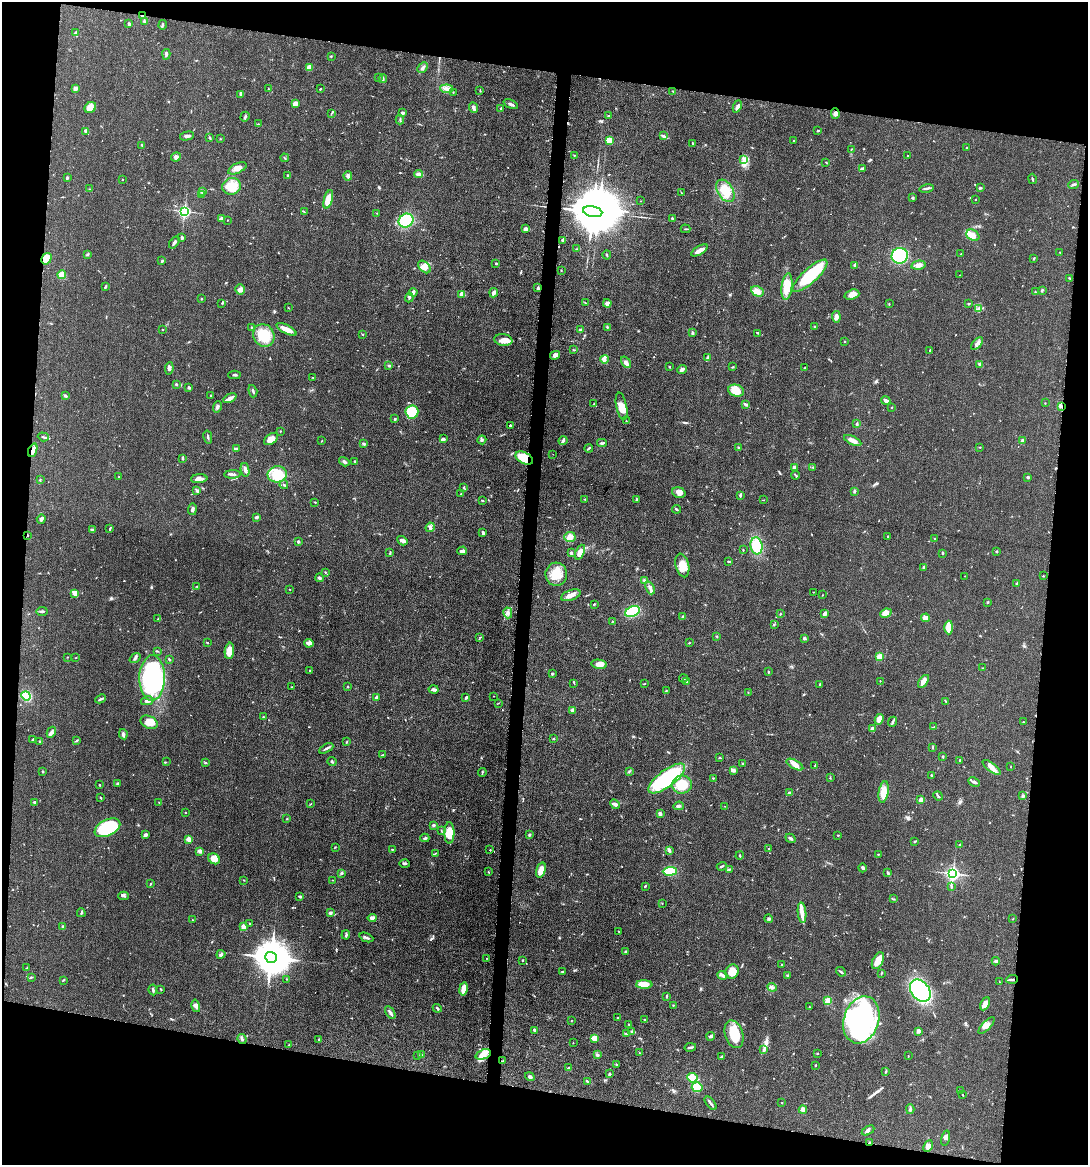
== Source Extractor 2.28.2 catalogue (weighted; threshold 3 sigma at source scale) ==
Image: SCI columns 231-4571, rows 4-4654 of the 4682 x 4655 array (HDU 1 of 3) = the unmasked area's bounding box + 8 px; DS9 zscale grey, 4 x 4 block average (1 PNG px = mean of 4 x 4 image px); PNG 1090 x 1167 px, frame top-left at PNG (2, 2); each listed source drawn as its Kron ellipse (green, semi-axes under 4 px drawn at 4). Shown black and unused: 19% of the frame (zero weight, under 3 of 5 exposures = <1% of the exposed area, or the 3 px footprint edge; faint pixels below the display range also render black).
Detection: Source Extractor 2.28.2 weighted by HDU 2 'WHT'. Background 0.0601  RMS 0.0056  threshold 0.0251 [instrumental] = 3 sigma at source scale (4.5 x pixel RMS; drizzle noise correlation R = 1.50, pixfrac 1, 0.05/0.05 arcsec/px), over >= 5 px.
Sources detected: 701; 5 inside a brighter object's white glare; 6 cosmic-ray / hot-pixel residue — neither listed nor drawn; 11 coinciding with a brighter row at this scale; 39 inside a brighter listed object's ellipse — not listed separately; of the other 640, all 500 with FLUX_AUTO >= 1.34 (the completeness limit of this list) listed and drawn (140 fainter detections not listed), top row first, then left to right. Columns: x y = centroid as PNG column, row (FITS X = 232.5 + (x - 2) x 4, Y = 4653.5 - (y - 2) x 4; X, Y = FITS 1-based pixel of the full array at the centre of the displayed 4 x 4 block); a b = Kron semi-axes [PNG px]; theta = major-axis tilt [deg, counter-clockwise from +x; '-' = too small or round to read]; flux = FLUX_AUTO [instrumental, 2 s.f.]
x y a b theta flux
143 16 4 2 - 3.4
144 21 2 2 - 4.9
129 24 2 2 - 7.4
163 25 5 2 - 4.8
75 33 3 2 - 7.7
166 54 5 2 - 7.1
331 56 2 2 - 2
309 68 3 3 - 22
423 68 6 3 46 6.7
378 77 2 2 - 1.8
383 78 4 2 - 5.2
76 88 4 3 - 6.2
268 89 3 2 - 1.9
320 89 2 2 - 3.1
447 89 6 3 -7 13
480 91 2 2 - 2.2
673 91 2 2 - 2.1
453 92 2 2 - 1.4
241 94 3 2 - 13
295 104 3 3 - 24
511 104 7 2 -24 9.4
737 106 6 3 65 9.9
90 108 6 5 - 18
473 108 5 3 - 7.5
501 109 2 2 - 7.5
402 113 4 3 - 6
331 114 2 2 - 1.7
835 114 5 4 - 10
608 116 2 2 - 2.4
245 117 5 2 - 5.6
400 120 5 2 - 3.7
258 124 3 2 - 2.3
86 131 3 3 - 12
818 131 2 2 - 2
663 135 3 2 - 3.8
187 136 7 3 13 8.8
210 138 3 2 - 2.3
220 139 2 2 - 1.8
609 141 4 3 - 61
793 141 2 2 - 2.8
693 143 3 2 - 2.2
142 145 3 2 - 2.9
967 148 2 2 - 3.5
851 149 2 2 - 1.9
574 155 2 2 - 2
907 155 2 2 - 1.8
176 157 5 4 - 12
285 158 4 2 - 1.9
744 160 2 2 - 1.8
826 162 2 2 - 1.9
237 168 10 5 25 22
862 169 3 3 - 8
419 174 4 2 - 20
288 175 2 2 - 3.7
348 176 5 3 - 6.9
67 178 3 2 - 6.7
123 179 2 2 - 1.6
1032 179 5 2 - 4.1
1073 185 5 2 - 6.2
232 186 9 8 - 57
926 188 7 2 12 7.7
980 188 3 2 - 2.5
89 189 2 2 - 1.4
203 191 2 2 - 2.1
725 191 12 7 -58 53
681 193 3 2 - 2
201 195 2 2 - 1.8
913 198 3 2 - 5.5
328 199 10 4 75 56
976 199 2 2 - 1.4
641 201 2 2 - 1.5
184 211 2 2 - 780
304 212 2 2 - 1.7
593 212 10 5 -12 22000
377 213 2 2 - 1.4
672 218 2 2 - 4.8
222 219 3 3 - 11
227 220 2 2 - 1.9
406 221 7 6 - 140
525 229 4 3 - 9.5
685 229 5 2 - 3.1
973 235 7 5 -33 22
182 238 4 2 - 4
563 241 3 2 - 6.1
174 242 7 2 53 8.2
576 249 2 2 - 1.7
699 250 9 3 30 25
1060 252 2 2 - 2.3
88 254 3 2 - 2.9
961 254 2 2 - 1.5
607 255 4 2 - 2.5
900 256 8 8 - 210
1034 258 2 2 - 2.5
46 259 6 4 58 60
162 261 2 2 - 4.8
496 263 3 2 - 4
855 265 3 3 - 7.2
918 265 7 4 11 17
425 267 7 5 -44 18
561 270 2 2 - 1.6
62 275 4 4 - 34
959 275 2 2 - 1.3
810 276 22 7 42 180
1070 278 3 2 - 3
105 287 4 2 - 3.9
787 287 13 5 82 53
538 288 3 2 - 2.8
240 289 5 5 - 12
1042 290 3 2 - 3.8
757 291 6 5 - 22
413 292 4 2 - 10
1035 292 2 2 - 1.6
494 293 5 3 - 12
462 294 3 3 - 6.7
852 294 7 4 17 20
409 298 5 2 - 3.4
201 299 3 2 - 2
222 303 3 2 - 2.9
585 303 2 2 - 1.7
607 303 4 3 - 7.9
889 304 2 2 - 1.7
968 304 3 2 - 2.7
288 308 2 2 - 2.1
978 309 3 2 - 4.9
836 317 6 3 -85 16
814 326 2 2 - 1.5
607 327 3 2 - 2.3
251 328 3 2 - 2.3
287 329 11 3 -27 28
162 330 2 2 - 1.7
581 330 3 2 - 6.4
693 333 2 2 - 7
758 333 3 2 - 3.9
363 334 2 2 - 1.8
264 335 12 10 -56 73
503 340 9 6 -9 23
845 341 2 2 - 1.8
977 344 7 3 49 13
574 350 3 2 - 2.3
930 350 3 2 - 2.2
555 355 5 3 - 12
708 357 4 2 - 5.2
604 359 4 3 - 7.5
626 362 6 4 -54 12
980 364 4 2 - 5
389 366 2 2 - 4.9
669 367 2 2 - 3.2
733 367 3 2 - 2.5
169 368 6 3 82 9.1
805 368 2 2 - 2.8
682 369 5 3 - 11
234 375 6 2 -1 4.8
313 377 3 2 - 2
176 384 2 2 - 4.6
188 387 3 2 - 2.7
253 391 6 2 -74 5.6
736 391 8 6 -20 46
65 395 3 2 - 3.3
210 396 2 2 - 2.6
230 398 7 2 27 19
886 400 5 3 - 12
1045 403 2 2 - 1.5
594 404 3 2 - 2.2
745 404 4 2 - 6.7
621 406 14 5 -79 36
1061 406 2 2 - 4.3
217 407 6 3 76 6.9
891 407 2 2 - 1.8
412 412 6 6 - 140
395 419 2 2 - 5.3
626 421 2 2 - 1.5
857 424 3 2 - 3.6
510 425 3 2 - 3.5
280 431 2 2 - 2
43 437 5 2 - 4.9
208 437 7 2 -78 5.3
271 439 8 5 35 26
443 439 3 2 - 4.4
482 440 4 3 - 5.2
853 440 9 3 -26 24
1023 440 2 2 - 3.3
322 441 2 2 - 1.6
563 441 4 3 - 8.9
602 443 5 2 - 6
364 444 4 2 - 4.3
739 447 3 2 - 2.8
980 447 2 2 - 1.7
589 448 4 2 - 3.6
236 449 4 2 - 4.3
33 450 7 2 67 29
553 454 2 2 - 1.4
182 458 3 2 - 5.9
524 458 9 5 -30 95
355 461 2 2 - 2.7
344 462 5 3 - 7.3
794 467 3 3 - 7.6
813 467 3 2 - 2.5
245 470 7 3 -80 9.4
232 474 8 2 3 7.9
277 474 10 8 10 84
795 475 4 2 - 3.5
119 477 2 2 - 2.8
1028 477 3 2 - 4.9
40 479 2 2 - 1.9
199 479 8 4 5 13
284 485 4 2 - 3.6
464 487 4 2 - 3.3
197 491 3 2 - 5.1
854 491 3 2 - 6.2
679 493 7 5 -18 19
460 494 2 2 - 1.4
740 495 4 2 - 5.4
585 499 2 2 - 1.8
636 500 2 2 - 2
763 500 2 2 - 1.5
482 501 3 2 - 3.1
315 502 2 2 - 2.6
192 509 6 2 82 10
677 509 4 2 - 3.8
256 517 3 2 - 9.2
41 519 5 4 - 6.6
430 527 5 3 - 8.6
92 529 2 2 - 1.5
110 529 4 2 - 3
483 533 3 2 - 6.7
27 535 3 2 - 2
570 537 6 5 - 26
887 537 2 2 - 1.4
935 539 2 2 - 1.4
402 541 5 3 - 19
298 542 2 2 - 19
757 546 8 6 -81 94
743 550 2 2 - 2.2
462 551 5 3 - 11
997 551 3 2 - 3
580 552 8 4 66 27
390 553 3 2 - 3.4
571 553 2 2 - 18
943 553 2 2 - 8.4
729 561 3 2 - 3.5
682 565 12 6 -75 36
924 567 3 2 - 6.3
325 572 2 2 - 2
556 574 11 11 - 59
965 576 2 2 - 1.3
1043 576 2 2 - 1.9
319 578 4 3 - 6
645 580 3 3 - 7.4
1017 583 2 2 - 3.7
197 586 2 2 - 1.9
650 588 7 3 -68 11
290 589 2 2 - 2.2
814 592 2 2 - 1.9
75 594 4 3 - 18
571 595 10 5 20 21
822 595 2 2 - 1.4
988 602 3 2 - 2.9
594 604 3 2 - 3.7
42 611 5 2 - 7.8
632 612 8 5 25 160
508 613 5 2 - 7.2
886 613 6 4 22 28
780 614 2 2 - 2.2
825 614 3 2 - 16
683 616 3 2 - 3
926 618 4 3 - 25
158 619 3 2 - 3.8
612 621 2 2 - 1.7
774 625 2 2 - 2.3
949 627 7 4 -90 61
717 636 2 2 - 1.6
480 637 2 2 - 1.5
804 638 2 2 - 7.2
207 643 2 2 - 4
309 643 5 3 - 17
689 643 2 2 - 7
157 651 3 2 - 2.3
229 651 8 4 82 44
880 656 2 2 - 150
67 657 2 2 - 1.6
76 658 2 2 - 1.7
135 658 6 2 36 5.3
169 659 3 2 - 3.2
599 664 8 4 -10 23
983 668 2 2 - 1.8
310 670 2 2 - 4
768 672 3 2 - 2.9
552 674 2 2 - 7.7
152 678 22 13 89 440
683 678 4 2 - 3.7
880 681 2 2 - 1.5
924 681 7 3 55 18
686 682 3 2 - 2.9
574 683 3 2 - 1.8
644 684 2 2 - 1.4
820 684 2 2 - 6.9
292 687 2 2 - 1.7
348 687 2 2 - 2.8
434 690 5 3 - 9.7
666 691 3 2 - 2.1
748 692 2 2 - 1.5
26 696 5 4 - 80
493 696 2 2 - 1.7
376 697 4 2 - 12
466 698 3 2 - 5.3
101 699 5 2 - 6.4
147 701 6 2 13 8.3
946 701 2 2 - 1.5
498 703 2 2 - 1.5
572 711 4 2 - 4.3
263 717 3 2 - 1.6
879 719 5 4 - 39
149 722 9 6 -27 33
893 722 5 2 - 6.2
1023 722 2 2 - 2
934 727 3 2 - 2.9
873 729 3 3 - 14
51 732 6 3 62 9.3
123 734 5 3 - 6.2
33 739 3 2 - 2.6
554 739 2 2 - 4
39 741 2 2 - 2.4
76 741 4 2 - 3.2
347 742 3 2 - 2.3
932 747 3 2 - 2.4
326 748 8 2 26 6.6
382 755 3 2 - 2.3
943 756 3 2 - 3.7
720 758 2 2 - 2.7
959 760 2 2 - 3.1
166 762 2 2 - 1.9
332 762 4 2 - 4.1
205 763 3 2 - 3
743 763 3 2 - 3.6
795 765 9 3 -28 26
815 765 2 2 - 2.7
1011 766 2 2 - 1.4
992 767 11 4 -37 24
733 770 4 3 - 9.5
42 771 3 2 - 3.4
629 771 4 2 - 3.5
482 772 4 2 - 3.3
932 775 4 2 - 2.7
667 778 22 8 37 280
713 778 2 2 - 1.7
830 778 3 2 - 1.6
974 782 6 2 -26 7.9
117 783 3 2 - 3.4
99 785 2 2 - 2.3
682 785 10 9 - 99
884 792 11 5 80 46
790 793 4 2 - 5.7
938 796 5 2 - 3.6
1023 796 3 2 - 7
101 798 3 2 - 2.2
921 800 2 2 - 63
34 802 2 2 - 6.1
159 803 2 2 - 1.5
310 804 3 2 - 1.9
615 804 5 3 - 10
679 806 5 2 - 7.3
725 806 2 2 - 1.5
185 813 2 2 - 2.4
660 814 3 2 - 9.6
287 819 2 2 - 2.3
433 825 2 2 - 7.5
107 828 14 8 26 250
441 831 2 2 - 1.7
449 833 11 5 -90 68
145 835 4 3 - 8.2
529 835 4 2 - 3.5
838 835 2 2 - 2
425 838 4 2 - 4.5
790 838 5 2 - 6.6
188 839 2 2 - 83
915 841 3 2 - 2.5
960 845 2 2 - 20
335 847 3 2 - 1.7
769 848 2 2 - 2.1
392 849 3 2 - 1.9
490 850 2 2 - 1.9
669 850 3 2 - 9.3
200 851 3 2 - 18
435 853 3 2 - 2.4
878 854 2 2 - 2.3
740 855 4 2 - 3.8
214 859 6 5 - 34
405 864 5 2 - 4.6
722 866 5 2 - 4.3
863 868 4 2 - 5.3
729 869 3 2 - 3.4
541 870 8 4 73 33
670 871 7 4 3 100
488 872 3 2 - 1.6
341 873 3 3 - 4.1
888 873 2 2 - 1.7
953 874 3 2 - 1100
244 880 2 2 - 1.5
332 880 2 2 - 1.6
150 884 3 2 - 3.4
645 886 3 2 - 2.8
951 887 3 2 - 3.5
123 896 5 2 - 5.3
300 897 3 2 - 6.6
894 899 2 2 - 1.7
662 904 2 2 - 1.7
81 913 4 2 - 4.4
330 913 3 2 - 8.2
802 913 10 4 -85 22
372 918 4 3 - 13
769 919 4 3 - 4.9
1013 919 2 2 - 2.3
192 920 2 2 - 1.5
249 924 2 2 - 2.8
63 927 3 2 - 8.8
243 927 4 2 - 22
618 931 2 2 - 1.5
346 935 5 2 - 5.9
366 937 7 2 -22 7.6
626 951 3 2 - 3.8
221 954 4 3 - 7.2
271 957 6 5 - 12000
487 958 2 2 - 1.5
522 960 2 2 - 4.1
878 961 9 5 63 38
996 961 4 3 - 6.3
781 965 2 2 - 2.3
27 968 3 2 - 2.5
563 972 2 2 - 1.9
732 972 7 6 - 38
841 972 5 2 - 4.8
881 973 3 2 - 2.5
722 975 5 3 - 6.6
788 975 3 2 - 3.3
31 977 3 2 - 2.3
286 979 2 2 - 1.8
1012 979 6 2 5 6.7
63 980 3 2 - 3
999 982 3 2 - 1.5
644 984 8 4 -1 48
772 987 5 3 - 7.5
161 989 2 2 - 3.2
463 989 7 3 80 39
153 990 5 2 - 5.6
920 991 12 9 -51 430
666 996 3 2 - 1.9
828 1001 3 2 - 42
985 1004 7 4 63 26
673 1005 2 2 - 1.7
196 1006 6 3 -76 9.8
810 1007 3 2 - 1.6
437 1008 4 2 - 3.4
390 1013 7 2 -57 8.9
618 1018 2 2 - 2.1
644 1020 2 2 - 1.8
861 1020 24 17 72 610
571 1021 2 2 - 1.5
629 1024 2 2 - 2.1
987 1025 11 4 46 17
534 1030 2 2 - 8.8
632 1031 3 2 - 3.3
918 1031 4 3 - 11
627 1033 3 2 - 2.5
734 1034 14 9 -73 94
711 1036 4 3 - 6.8
594 1038 3 3 - 36
242 1039 5 2 - 4.9
318 1039 3 2 - 1.6
573 1043 2 2 - 1.5
289 1044 3 2 - 2.4
690 1047 6 2 12 5.5
763 1050 4 2 - 4.1
640 1053 2 2 - 1.6
817 1053 2 2 - 2.2
483 1054 8 4 20 22
422 1055 2 2 - 2.4
597 1055 4 3 - 6.7
418 1056 2 2 - 2.7
908 1056 3 2 - 1.7
721 1057 3 2 - 3.2
503 1060 3 2 - 1.7
617 1065 4 2 - 2.4
816 1065 2 2 - 2.9
569 1068 3 2 - 5.1
886 1072 3 2 - 3.9
609 1074 3 2 - 3.1
530 1077 5 3 - 6.7
692 1078 5 4 - 45
587 1081 2 2 - 2.7
697 1087 5 5 - 55
961 1090 2 2 - 2.1
962 1095 2 2 - 1.7
711 1103 8 2 -50 6.5
782 1103 2 2 - 1.4
803 1109 4 2 - 15
910 1109 5 3 - 5.6
868 1130 7 2 29 7.9
946 1138 8 3 76 7.9
870 1142 2 2 - 2.6
928 1146 6 4 62 13
Overlapping masked pixels (flux is a lower limit): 8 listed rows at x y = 143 16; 46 259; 1061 406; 33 450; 524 458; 27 535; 1012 979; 870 1142
Diffuse or blended objects may show on this block-average render without a row.